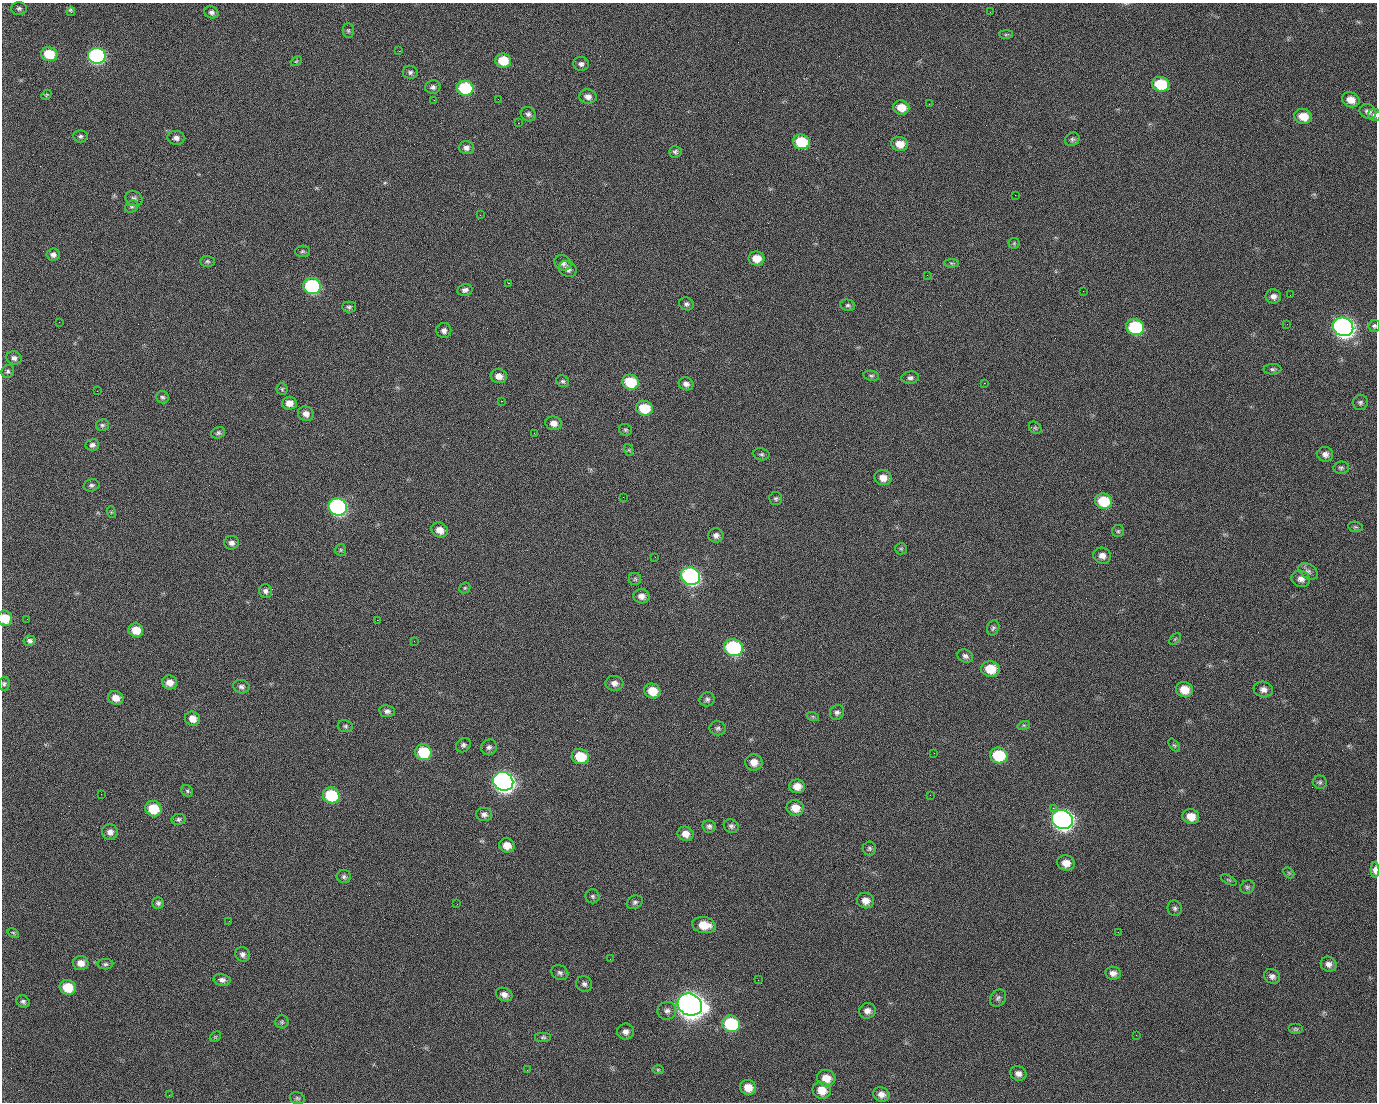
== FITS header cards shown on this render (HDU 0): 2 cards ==
NAXIS1  =                 1375 / length of data axis 1
NAXIS2  =                 1100 / length of data axis 2

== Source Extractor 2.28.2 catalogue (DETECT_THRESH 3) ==
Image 1375 x 1100 px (HDU 0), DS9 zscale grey, 1 PNG px = 1 image px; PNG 1379 x 1104 px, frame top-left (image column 1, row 1100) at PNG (2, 3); each listed source drawn as its Kron ellipse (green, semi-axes under 4 px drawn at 4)
Background 1520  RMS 32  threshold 97.5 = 3 sigma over >= 5 px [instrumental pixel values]
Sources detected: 220; all 220 listed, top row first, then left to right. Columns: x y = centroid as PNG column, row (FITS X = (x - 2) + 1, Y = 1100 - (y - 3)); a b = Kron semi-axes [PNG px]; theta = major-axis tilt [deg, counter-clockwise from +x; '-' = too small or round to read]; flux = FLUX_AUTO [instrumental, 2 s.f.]
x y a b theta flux
19 8 7 6 - 5.3e+03
71 12 4 3 - 6.7e+03
211 12 7 6 - 7.1e+03
990 12 2 2 - 2.0e+03
348 30 7 5 -89 3.7e+03
1006 35 7 4 0 3.1e+03
399 51 2 2 - 2.5e+04
49 54 8 7 - 7.1e+04
97 56 9 8 - 4.7e+05
296 61 6 4 30 2.3e+03
503 61 8 7 - 5.6e+04
581 64 8 7 - 8.0e+03
410 72 7 6 - 5.5e+03
1160 84 9 7 -14 9.7e+04
433 87 8 6 9 7.5e+03
465 88 8 7 - 1.7e+05
46 95 6 4 46 2.6e+03
588 97 9 7 -10 1.3e+04
498 99 2 2 - 1.3e+03
434 100 2 2 - 4.6e+03
1351 100 9 7 -22 2.4e+04
929 104 2 2 - 9.8e+02
901 107 8 7 - 3.3e+04
1368 111 8 7 - 1.1e+04
528 114 7 7 - 7.3e+03
1374 115 6 6 - 5.5e+03
1303 116 9 7 -15 3.4e+04
518 123 2 2 - 3.2e+04
80 136 7 6 - 5.2e+03
176 138 8 7 - 9.9e+03
1072 139 7 6 - 5.3e+03
801 142 8 7 - 8.6e+04
900 144 8 7 - 2.9e+04
466 148 7 6 - 9.2e+03
675 152 6 6 - 4.9e+03
1015 195 2 2 - 7.0e+03
134 198 8 7 - 6.9e+03
132 207 7 5 32 4.4e+03
480 215 2 2 - 1.0e+03
1014 243 5 5 - 3.1e+03
302 251 7 5 3 4.2e+03
53 255 6 6 - 8.5e+03
756 258 8 7 - 3.1e+04
207 261 7 5 0 4.3e+03
563 263 9 7 -30 9.1e+03
951 263 7 4 0 3.4e+03
568 269 9 7 -31 1.1e+04
927 275 2 2 - 1.0e+03
508 283 2 2 - 5.7e+04
312 286 8 8 - 2.9e+05
465 290 7 5 11 7.3e+03
1083 291 2 2 - 3.9e+03
1290 295 2 2 - 2.0e+03
1273 296 8 7 - 1.0e+04
686 304 7 6 - 6.0e+03
848 305 7 5 -12 4.5e+03
349 307 7 5 0 4.9e+03
59 322 2 2 - 1.4e+03
1287 324 2 2 - 1.2e+03
1374 326 6 6 - 4.5e+03
1135 327 9 8 - 1.7e+05
1343 327 10 9 - 1.3e+06
444 330 7 7 - 9.4e+03
14 358 8 6 -25 8.4e+03
1272 369 9 5 0 5.1e+03
8 371 7 6 - 5.2e+03
499 376 8 7 - 1.5e+04
871 376 8 5 -9 4.2e+03
910 378 9 6 7 6.6e+03
563 381 6 5 - 4.5e+03
630 382 8 7 - 8.7e+04
984 383 2 2 - 1.7e+04
686 384 7 6 - 9.7e+03
282 389 5 5 - 3.6e+03
97 391 2 2 - 1.4e+03
162 397 6 6 - 4.6e+03
501 401 3 2 - 5.9e+04
1360 402 8 7 - 5.8e+03
289 403 7 6 - 1.8e+04
644 408 8 7 - 6.5e+04
306 414 8 7 - 1.3e+04
554 423 8 6 -11 1.4e+04
102 425 6 6 - 4.4e+03
1035 428 7 5 -44 3.6e+03
625 430 6 6 - 3.9e+03
218 433 7 5 19 4.9e+03
534 433 2 2 - 1.2e+03
92 445 7 5 9 6.7e+03
629 450 6 4 -72 2.5e+03
761 454 8 6 -11 4.7e+03
1325 454 8 7 - 9.9e+03
1341 468 8 6 8 4.8e+03
883 478 8 7 - 1.9e+04
91 485 8 6 11 5.3e+03
623 497 2 2 - 3.4e+03
776 498 6 6 - 4.5e+03
1104 501 8 7 - 8.3e+04
338 507 9 8 - 5.3e+05
111 512 6 4 -73 2.5e+03
1355 527 7 5 -7 3.6e+03
440 530 9 7 -26 2.0e+04
1118 531 6 6 - 4.0e+03
716 535 8 7 - 8.8e+03
231 543 7 6 - 9.1e+03
901 549 6 5 - 3.8e+03
341 550 6 5 - 3.7e+03
1102 556 9 8 - 1.4e+04
655 557 2 2 - 1.0e+03
1308 571 10 7 -32 8.3e+03
690 576 10 8 -26 6.3e+05
635 579 6 6 - 4.2e+03
1301 579 9 8 - 1.2e+04
465 588 6 5 - 3.0e+03
265 591 7 6 - 7.4e+03
641 596 8 7 - 1.3e+04
5 618 8 7 - 3.8e+04
27 619 2 2 - 1.9e+03
377 620 2 2 - 1.3e+04
993 628 8 6 70 4.9e+03
136 630 7 6 - 3.7e+04
1175 639 7 4 44 2.8e+03
30 641 6 5 - 5.6e+03
414 641 2 2 - 9.2e+02
733 647 9 8 - 3.0e+05
965 656 8 6 -26 7.1e+03
990 669 9 8 - 4.3e+04
169 682 7 7 - 1.9e+04
614 683 9 7 -7 1.1e+04
4 684 7 5 80 4.4e+03
241 687 8 6 -13 7.6e+03
1184 690 8 7 - 3.6e+04
1263 690 10 7 -11 1.1e+04
652 691 8 7 - 4.2e+04
116 698 8 6 -19 1.9e+04
707 699 8 7 - 6.1e+03
387 711 8 6 -7 6.9e+03
837 712 8 7 - 7.1e+03
813 717 6 4 -19 3.5e+03
193 719 8 7 - 1.9e+04
1024 725 6 4 17 3.6e+03
345 726 8 6 -8 4.6e+03
718 728 8 7 - 5.9e+03
463 745 8 6 42 6.3e+03
1174 745 8 4 -53 3.3e+03
489 747 8 7 - 7.2e+03
423 752 8 8 - 9.1e+04
934 753 3 2 - 2.0e+03
999 755 9 8 - 1.1e+05
580 756 9 7 -21 6.6e+04
754 762 8 8 - 2.0e+04
503 781 10 9 - 1.4e+06
1320 782 7 6 - 4.6e+03
797 786 8 7 - 2.1e+04
187 791 6 5 - 3.8e+03
101 794 2 2 - 2.7e+03
331 795 8 7 - 1.3e+05
930 795 2 2 - 8.8e+03
795 808 9 7 -19 2.8e+04
1053 808 2 2 - 1.8e+04
153 809 8 7 - 6.8e+04
484 814 8 6 -8 8.0e+03
1191 816 8 7 - 2.8e+04
178 819 7 5 11 4.9e+03
1062 819 10 9 - 1.4e+06
709 826 6 6 - 6.5e+03
731 826 7 6 - 6.1e+03
110 832 8 8 - 1.2e+04
685 834 8 7 - 1.8e+04
507 845 7 7 - 2.4e+04
869 848 7 6 - 4.9e+03
1066 863 9 7 -15 2.1e+04
1375 870 8 4 -90 1.2e+04
1289 873 6 4 -45 3.0e+03
344 877 7 6 - 5.7e+03
1229 880 9 3 -29 2.5e+03
1247 887 7 6 - 4.8e+03
593 896 7 7 - 4.8e+03
865 901 9 7 -21 1.8e+04
635 902 8 6 28 6.0e+03
158 903 6 5 - 5.4e+03
457 904 3 2 - 1.7e+03
1175 908 8 7 - 5.5e+03
229 921 2 2 - 8.9e+02
704 925 12 8 -10 4.1e+04
1118 932 2 2 - 2.9e+03
13 933 6 4 -31 3.0e+03
242 954 7 7 - 8.3e+03
610 959 2 2 - 2.6e+03
81 963 8 7 - 1.6e+04
105 964 8 5 1 5.0e+03
1329 964 8 7 - 1.1e+04
560 973 9 7 -28 6.7e+03
1113 973 8 6 -9 1.1e+04
1272 976 8 7 - 8.5e+03
222 980 8 6 -11 8.2e+03
758 980 2 2 - 2.1e+03
584 984 8 7 - 7.4e+03
68 987 8 7 - 5.5e+04
504 995 8 6 -23 1.1e+04
998 998 9 7 52 6.3e+03
23 1002 7 6 - 5.2e+03
690 1005 12 10 -24 3.2e+06
667 1011 9 9 - 1.0e+04
867 1011 8 7 - 1.2e+04
282 1022 6 6 - 4.3e+03
731 1024 9 8 - 1.8e+05
1295 1029 7 5 0 4.4e+03
625 1032 8 8 - 1.1e+04
1136 1035 2 2 - 1.1e+03
215 1037 6 4 44 2.7e+03
543 1037 8 5 0 4.5e+03
527 1070 2 2 - 9.8e+02
658 1070 6 4 0 2.9e+03
1018 1073 8 7 - 1.0e+04
826 1078 9 8 - 3.3e+04
748 1087 8 7 - 2.7e+04
822 1090 9 8 - 3.3e+04
881 1094 8 7 - 1.4e+04
169 1095 2 2 - 6.2e+03
297 1098 8 5 -16 4.7e+03
At the frame edge (FLAGS 8, measured only in part): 4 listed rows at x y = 1374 115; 1374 326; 5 618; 1375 870